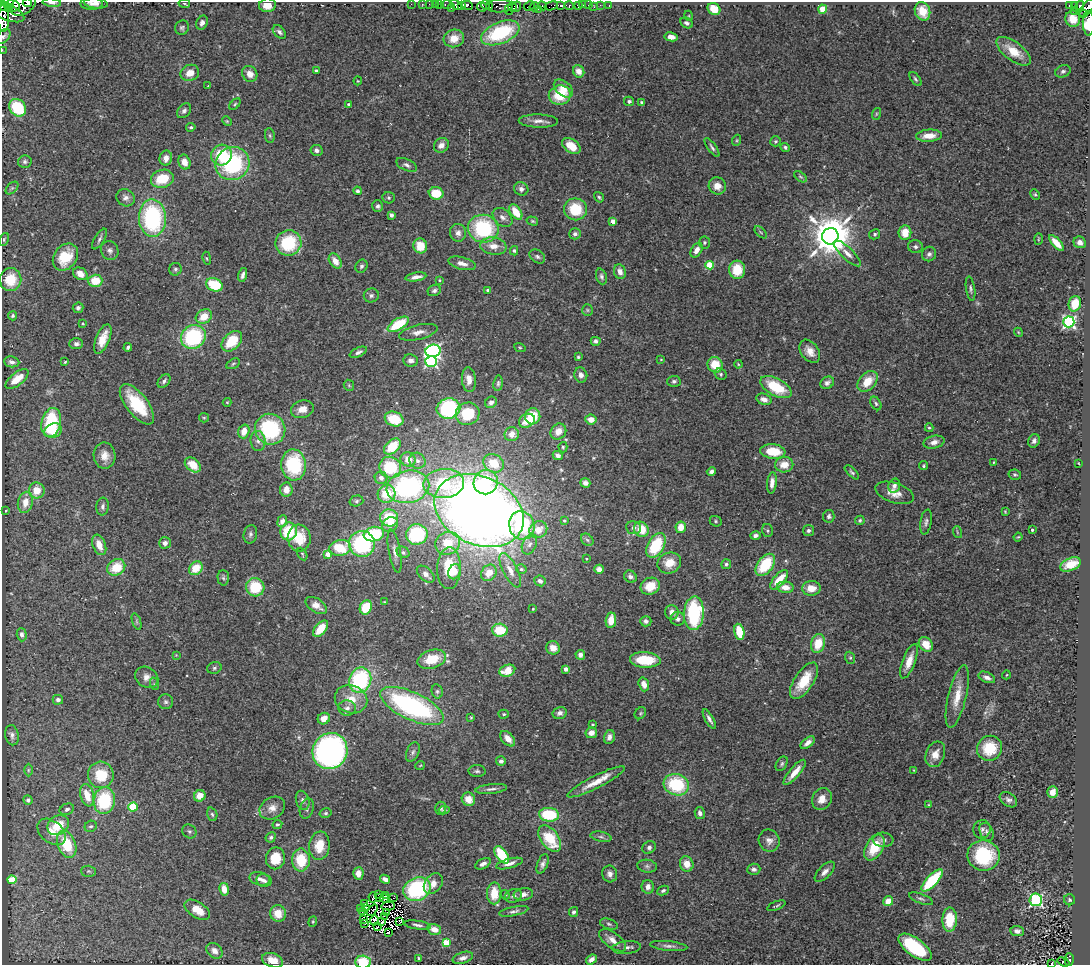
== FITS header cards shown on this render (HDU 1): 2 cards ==
NAXIS1  =                 1088
NAXIS2  =                  963

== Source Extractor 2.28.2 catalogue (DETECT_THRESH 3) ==
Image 1088 x 963 px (HDU 1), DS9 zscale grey, 1 PNG px = 1 image px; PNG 1092 x 967 px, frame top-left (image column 1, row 963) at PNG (2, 2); each listed source drawn as its Kron ellipse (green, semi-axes under 4 px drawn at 4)
Background 0.413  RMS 0.034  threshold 0.103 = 3 sigma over >= 5 px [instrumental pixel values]
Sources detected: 511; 7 with non-positive FLUX_AUTO (blend fragments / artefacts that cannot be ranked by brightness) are neither listed nor drawn; of the other 504, the 500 brightest by FLUX_AUTO listed and drawn (4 fainter detections omitted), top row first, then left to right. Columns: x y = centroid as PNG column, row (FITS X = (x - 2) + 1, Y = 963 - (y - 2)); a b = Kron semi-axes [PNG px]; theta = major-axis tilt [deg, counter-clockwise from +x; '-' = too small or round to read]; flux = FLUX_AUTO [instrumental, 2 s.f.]
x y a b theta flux
7 2 7 3 1 490
27 3 5 3 - 1100
52 3 9 3 -7 5.4
96 3 12 5 -6 8.7
92 4 11 6 0 9.1
184 4 5 3 - 2.5
411 4 2 2 - 8.1
422 4 3 3 - 4.8
429 4 2 2 - 6.8
435 4 2 2 - 15
440 4 3 3 - 37
447 4 6 3 0 37
23 5 14 9 32 4900
267 5 8 7 - 20
456 5 6 3 -35 370
467 5 5 4 - 240
486 5 5 3 - 370
578 5 4 3 - 40
583 5 2 2 - 2.8
588 5 2 2 - 8.5
600 5 2 2 - 6.4
609 5 3 2 - 3.5
1070 5 4 3 - 17
3 6 5 4 - 610
13 6 7 5 -26 1600
462 6 3 2 - 410
499 6 13 6 2 250
529 6 6 3 29 160
542 6 4 3 - 16
551 6 7 4 17 35
560 6 3 3 - 540
569 6 4 3 - 58
1075 6 3 3 - 91
1080 6 5 3 - 17
482 7 5 4 - 300
490 7 3 3 - 170
512 7 5 3 - 240
517 7 5 3 - 260
534 7 5 3 - 81
594 7 3 2 - 2.2
8 8 3 3 - 260
451 8 3 2 - 51
1087 8 10 5 51 670
538 9 2 2 - 8.6
714 9 7 5 -39 41
823 9 4 4 - 93
509 10 5 3 - 99
1075 10 2 2 - 9.2
5 11 20 8 -23 1900
922 11 9 7 -66 45
1083 14 3 3 - 64
689 16 5 3 - 2
3 18 14 5 -89 1200
1073 19 8 7 - 40
202 23 7 5 65 8.2
686 23 7 5 -29 6.5
1089 23 12 6 -87 79
182 28 7 6 - 5.3
279 32 8 5 -45 7.5
500 33 20 10 22 190
3 36 8 5 50 5.3
671 37 7 4 -10 14
454 38 10 8 14 31
2 50 2 2 - 8.4
1014 51 20 9 -36 51
316 71 3 3 - 5.8
579 71 6 5 - 20
1063 71 8 6 24 6.7
190 73 9 8 - 26
250 74 8 7 - 20
915 79 8 4 -53 4.6
358 81 4 4 - 2
208 86 3 2 - 2
563 89 11 7 -40 26
560 95 11 9 12 70
629 101 5 5 - 4.9
641 102 3 3 - 2.8
235 104 7 4 46 3.8
349 104 3 3 - 5.6
18 108 9 8 - 98
184 111 8 6 51 6.9
876 114 6 4 72 3.1
227 121 5 4 - 2.6
538 121 20 6 -2 17
191 127 4 4 - 4.3
270 136 7 5 -83 3.9
929 136 13 6 4 34
737 140 6 3 72 2.7
775 141 5 5 - 3.6
441 145 8 7 - 17
571 146 10 6 -35 35
712 147 11 4 -54 5.7
785 147 5 4 - 4.3
317 150 6 5 - 7.4
221 155 10 10 - 85
166 158 7 6 - 17
25 162 7 6 - 5.8
184 162 7 6 - 22
232 164 17 16 - 240
407 165 11 5 -25 7.7
800 177 7 4 -36 3.5
162 179 11 9 16 67
717 186 9 8 - 22
12 188 7 4 44 4.7
521 189 7 6 - 9.2
358 191 4 3 - 5.5
436 193 7 6 - 54
1035 194 5 4 - 3.3
599 197 5 4 - 3.7
126 198 9 8 - 11
389 198 6 5 - 3.9
378 206 6 5 - 5.5
575 209 11 11 - 82
516 212 9 5 -56 40
391 215 4 3 - 7.7
502 217 11 8 -41 11
152 218 19 13 -88 280
532 221 6 4 -16 3.2
613 221 4 4 - 26
483 229 15 14 - 190
761 232 8 3 -45 3.4
458 233 9 8 - 11
905 233 7 6 - 36
575 234 6 5 - 8.4
875 234 6 5 - 5
830 236 8 8 - 8800
99 239 12 5 59 6.5
1038 239 5 3 - 2.5
4 240 7 4 65 3.7
704 242 6 5 - 4.3
1080 242 6 5 - 12
288 243 13 12 - 120
1056 243 10 4 -48 27
420 246 7 7 - 40
493 246 13 8 -8 25
915 247 7 6 - 6.6
697 250 8 5 60 15
110 251 9 8 - 8.7
514 251 4 3 - 3.8
847 253 18 6 -43 16
929 254 7 7 - 7.1
537 256 8 6 -33 6.3
65 257 15 11 54 70
207 258 6 3 -80 2.5
335 261 8 5 -57 22
462 263 14 6 -15 15
710 265 4 4 - 84
361 266 7 5 58 5.3
175 269 6 6 - 4.9
737 270 9 8 - 60
620 272 7 6 - 14
80 274 8 6 -31 20
243 275 7 4 74 8.7
601 276 8 5 -70 6.4
416 277 10 4 10 13
11 280 11 10 - 63
439 280 3 3 - 2.1
95 281 7 6 - 53
214 285 9 6 -22 100
971 289 12 4 -82 6.2
434 290 7 5 24 6
488 290 4 3 - 4.8
371 295 7 7 - 6.7
1075 304 8 6 74 47
78 308 5 5 - 6.6
587 310 6 5 - 3.7
13 316 4 4 - 4.3
204 316 8 7 - 36
1069 322 5 5 - 510
83 324 4 2 - 1.9
398 324 12 5 31 92
418 332 19 7 13 18
1018 332 4 3 - 2
193 337 13 11 36 210
103 339 16 7 68 32
232 341 12 8 44 72
596 341 5 4 - 6.1
76 344 7 5 2 7.9
128 347 4 3 - 5.4
520 347 6 3 -19 2.6
433 351 7 6 - 630
810 351 13 8 -54 21
358 352 9 4 25 7.2
578 357 3 3 - 3
661 359 3 2 - 1.5
411 360 7 6 - 11
431 361 6 5 - 330
12 362 8 5 -7 7.8
65 362 3 3 - 2.3
233 364 7 4 30 3.8
738 364 4 3 - 2.1
715 365 8 7 - 50
721 374 6 5 - 4.4
581 375 7 6 - 12
17 379 14 6 39 33
469 380 12 7 -84 18
164 381 8 5 49 6.4
674 381 7 5 2 6.1
867 381 12 8 46 42
498 383 8 4 83 4.7
827 383 7 6 - 7.8
349 385 6 5 - 3.2
776 387 17 8 -29 88
764 399 8 5 -20 13
227 402 4 4 - 2.2
491 402 6 5 - 8.9
876 403 7 5 -60 5.2
137 404 24 10 -52 110
448 408 12 10 11 220
302 409 11 8 18 18
468 414 12 11 - 70
533 416 8 7 - 65
204 418 5 4 - 2.9
394 419 9 7 -20 53
591 420 5 5 - 23
527 421 8 6 28 34
51 423 15 9 77 140
929 428 4 3 - 2.9
270 429 15 15 - 190
53 431 9 7 22 42
244 431 7 5 72 28
558 431 8 7 - 24
512 434 7 7 - 20
258 441 10 7 -82 12
1034 441 7 5 64 8
934 442 10 6 13 15
392 447 9 6 44 63
563 447 5 4 - 2.9
773 451 12 7 -6 68
558 455 5 4 - 12
105 456 13 11 -88 24
408 459 7 7 - 27
417 461 8 7 - 11
994 462 4 2 - 1.7
494 463 11 8 -30 56
1078 463 3 2 - 1.5
193 465 9 6 -39 39
294 465 15 12 -86 140
784 465 9 7 2 30
924 466 4 4 - 3.6
390 467 11 10 - 110
711 471 4 4 - 7.3
852 472 9 4 -45 4.8
1015 475 6 5 - 3.9
381 478 6 6 - 12
486 482 12 12 - 91
444 483 20 14 4 150
585 483 5 4 - 8.5
772 483 10 5 83 16
894 486 7 5 75 10
408 487 21 16 11 380
37 490 8 7 - 41
286 490 7 6 - 20
895 493 20 10 -18 26
386 494 9 8 - 59
356 501 7 5 16 4.4
25 502 11 7 78 28
103 506 9 6 84 8.2
6 511 3 2 - 2.3
479 511 46 34 -25 4200
1005 512 3 2 - 2
829 516 6 5 - 5.2
389 518 9 8 - 89
860 520 5 4 - 4.1
282 521 6 4 68 13
564 521 3 3 - 2.4
716 521 6 5 - 3.8
926 522 12 5 80 7.5
390 525 8 6 32 14
522 525 14 12 -73 160
681 527 6 5 - 27
634 528 7 6 - 7.4
641 529 8 7 - 45
538 530 9 8 - 32
808 530 5 5 - 6.4
1032 530 3 3 - 4.5
289 531 9 8 - 85
767 531 6 5 - 4
957 532 6 3 -72 2.8
250 534 9 6 78 7.1
374 534 10 7 9 130
417 534 11 10 - 190
755 536 5 4 - 7.9
1018 537 4 3 - 2.1
299 538 13 11 -83 59
587 540 7 5 -44 4.9
165 543 6 5 - 12
448 543 13 11 24 72
362 544 13 13 - 230
529 544 11 7 66 12
99 545 11 6 -68 29
656 545 13 8 61 110
340 548 11 7 10 91
395 551 22 6 -80 15
403 552 6 5 - 5.3
302 554 7 4 -61 3.5
328 554 4 4 - 30
586 559 3 3 - 2.2
669 563 12 10 23 34
726 564 5 5 - 4.8
1071 564 11 6 24 33
765 565 12 7 52 110
116 567 9 7 35 57
196 568 7 6 - 47
449 568 21 12 88 87
521 569 5 4 - 5.5
599 569 4 4 - 17
510 570 19 7 -62 26
454 572 8 6 69 22
489 573 9 7 55 31
426 574 10 6 -42 13
630 577 7 5 -41 9.5
223 578 8 6 -88 5.2
779 580 12 5 50 53
540 581 6 5 - 10
650 586 10 8 24 40
255 587 9 9 - 82
785 587 8 5 -5 24
811 588 9 7 1 30
384 602 3 2 - 1.7
316 605 12 7 -33 20
366 607 7 6 - 66
533 609 3 3 - 2.1
672 612 7 6 - 14
694 613 17 10 86 210
678 619 7 6 - 8
611 620 8 5 82 36
136 621 9 4 -71 4.6
646 621 5 5 - 7.4
321 629 10 5 50 43
500 630 8 6 -5 67
739 632 8 5 -78 57
22 635 6 5 - 8
818 643 10 7 74 49
926 644 8 6 -49 36
553 648 7 6 - 24
176 655 4 4 - 1.7
580 655 5 4 - 12
850 658 6 5 - 3.5
432 659 14 9 17 62
645 660 15 7 -3 77
909 661 18 6 70 32
214 668 7 5 16 5.2
566 669 4 4 - 8.9
507 671 8 5 19 41
1006 675 4 3 - 1.9
147 677 12 10 -33 17
987 677 8 5 -24 11
360 680 13 11 68 230
804 681 21 9 56 65
155 684 6 4 -70 3.3
644 684 7 5 -71 19
437 691 7 5 -76 4.9
957 696 32 9 77 46
351 699 16 14 -21 43
58 700 5 5 - 7.1
166 702 7 7 - 5.7
412 706 34 13 -25 410
347 708 9 7 -4 11
560 713 7 6 - 10
640 713 6 5 - 3.9
504 714 5 4 - 3.1
471 718 4 3 - 2.2
324 719 6 5 - 22
709 719 11 4 -60 8.4
593 725 3 3 - 3.4
591 733 6 5 - 18
12 735 10 6 -80 9.1
609 737 7 5 78 9.7
508 739 9 6 -49 21
808 743 8 4 39 13
989 748 13 12 - 76
330 751 18 17 - 730
413 752 10 6 67 7
935 754 13 9 69 24
501 761 5 4 - 9
782 764 8 5 59 4.8
420 766 5 3 - 1.9
28 770 6 4 89 3.2
914 770 3 3 - 2
477 771 8 6 -1 5.8
795 772 16 5 49 28
101 775 13 13 - 72
596 782 32 6 27 38
676 785 13 10 -17 140
491 789 16 5 6 9.5
1053 792 6 5 - 16
87 795 11 6 -76 41
200 796 6 5 - 27
468 799 7 6 - 24
822 799 11 9 59 22
28 800 5 4 - 5.4
303 800 10 6 -72 7.4
1008 800 9 6 -35 9
104 801 13 10 83 150
928 805 4 3 - 2.2
133 807 4 4 - 120
272 808 13 10 32 20
307 808 10 7 74 6.9
441 808 6 5 - 3.9
67 809 7 5 22 6.4
444 810 5 3 - 3.6
326 813 6 4 14 4
700 813 6 5 - 10
212 814 7 5 -71 4.6
549 815 10 7 -4 110
58 825 11 9 34 54
277 825 5 4 - 3.7
91 826 6 5 - 4.5
982 829 9 8 - 8.4
189 831 7 6 - 5.4
52 832 16 10 -40 27
987 832 9 6 -61 8.4
271 837 5 4 - 4.5
601 837 10 5 -11 7.1
550 838 15 8 -53 93
883 840 10 7 -3 10
769 841 11 10 - 15
67 844 14 9 -69 82
319 846 14 10 83 49
649 847 7 6 - 7.5
874 847 14 8 60 65
502 855 10 5 -56 95
983 855 16 15 - 160
275 858 11 9 80 56
301 860 11 9 -90 76
483 864 8 5 28 10
509 864 14 4 15 13
543 864 10 5 69 9.1
687 864 8 6 -67 24
647 866 10 6 -10 8.2
754 869 6 5 - 8
88 871 7 5 -1 3.6
825 872 13 6 45 12
358 873 6 5 - 21
610 874 8 7 - 11
260 879 10 6 -13 11
385 879 5 4 - 12
12 880 4 4 - 73
264 880 8 6 -12 8.7
932 880 14 5 46 150
433 884 11 8 54 21
648 887 7 6 - 13
224 889 6 4 -80 25
417 889 14 11 25 230
663 890 6 4 26 5.7
494 893 11 7 89 50
523 894 10 6 8 12
378 895 2 2 - 1.7
386 895 3 3 - 3.1
505 895 5 4 - 3
513 896 9 6 21 8.1
373 897 5 2 - 3.1
379 898 3 2 - 1.8
393 898 2 2 - 1.3
384 899 4 3 - 4.5
921 899 12 4 -20 6.5
1036 900 6 6 - 320
1070 900 5 5 - 3.7
888 901 5 4 - 25
365 904 3 2 - 4.5
388 906 7 2 -2 1.9
776 906 10 3 21 4.1
361 908 3 2 - 3.9
366 908 3 2 - 3.1
197 910 14 8 -32 32
372 910 7 3 50 4.8
362 911 4 2 - 1.2
514 911 15 4 11 8
386 912 3 2 - 1.6
574 912 5 4 - 6.6
278 913 8 8 - 38
384 916 2 2 - 2.8
363 919 4 2 - 2.3
374 920 5 3 - 3.9
950 920 12 7 87 65
382 921 4 3 - 4
400 921 3 2 - 1.5
313 922 5 4 - 2.7
364 923 2 2 - 1.7
609 924 9 5 -19 5
417 925 13 3 -8 7.4
377 926 4 2 - 2.3
434 929 7 5 -17 24
1017 931 7 5 -8 8.9
388 932 3 2 - 2
613 940 16 7 -37 20
446 943 4 4 - 79
669 946 19 5 -5 9.6
627 947 14 6 6 11
915 947 19 9 -36 170
215 951 9 7 -40 15
419 958 3 3 - 3.2
463 958 10 5 17 12
591 959 6 4 38 15
1069 959 6 4 -88 32
273 960 11 7 -18 28
363 962 7 6 - 64
1063 962 6 4 -20 3.4
1052 963 3 2 - 1.3
At the frame edge (FLAGS 8, measured only in part): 13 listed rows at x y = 7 2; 27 3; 52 3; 23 5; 267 5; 3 6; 1087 8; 3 18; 1089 23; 3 36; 2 50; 363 962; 1052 963
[4 fainter detections neither listed nor drawn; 7 non-positive-flux detections neither listed nor drawn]